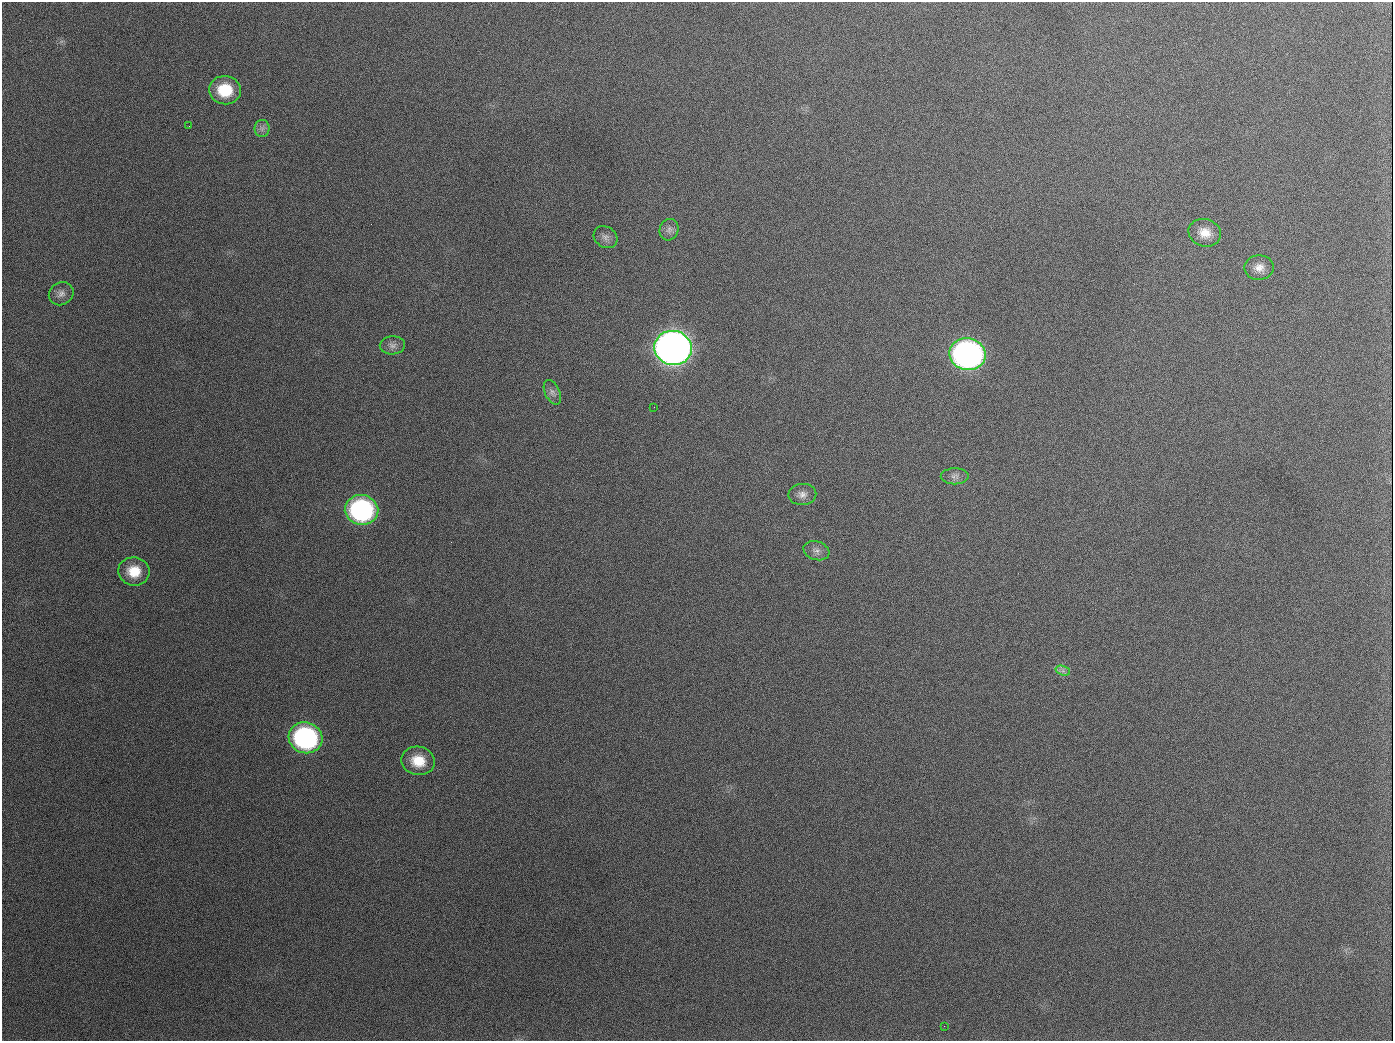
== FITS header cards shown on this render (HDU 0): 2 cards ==
NAXIS1  =                 1391
NAXIS2  =                 1039

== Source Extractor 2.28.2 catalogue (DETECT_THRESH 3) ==
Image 1391 x 1039 px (HDU 0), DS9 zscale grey, 1 PNG px = 1 image px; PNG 1395 x 1043 px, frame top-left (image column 1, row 1039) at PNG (2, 2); each listed source drawn as its Kron ellipse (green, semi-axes under 4 px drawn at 4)
Background 1660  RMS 74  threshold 221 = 3 sigma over >= 5 px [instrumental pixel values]
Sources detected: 22; all 22 listed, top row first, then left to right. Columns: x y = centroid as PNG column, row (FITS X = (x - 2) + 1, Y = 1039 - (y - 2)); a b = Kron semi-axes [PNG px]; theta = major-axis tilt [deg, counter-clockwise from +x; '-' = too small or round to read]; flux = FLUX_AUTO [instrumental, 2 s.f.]
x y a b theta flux
225 90 16 14 -6 1.8e+05
189 126 2 2 - 6.9e+03
262 128 8 7 - 2.1e+04
669 230 11 9 66 2.6e+04
1205 233 16 13 -15 7.4e+04
605 237 12 10 -35 3.0e+04
1259 268 15 12 1 4.8e+04
61 294 13 11 31 3.2e+04
392 345 12 9 3 2.8e+04
673 348 19 17 -8 5.0e+06
967 354 18 16 -11 2.2e+06
552 392 13 7 -65 2.4e+04
654 407 3 2 - 3.8e+03
955 476 14 8 1 2.6e+04
802 494 14 10 2 3.6e+04
362 510 17 15 -8 8.8e+05
816 551 13 9 -18 3.1e+04
134 571 16 14 -9 1.1e+05
1063 671 7 4 -18 1.5e+04
306 738 17 15 -16 9.1e+05
418 761 17 14 -11 1.2e+05
944 1026 2 2 - 6.0e+03